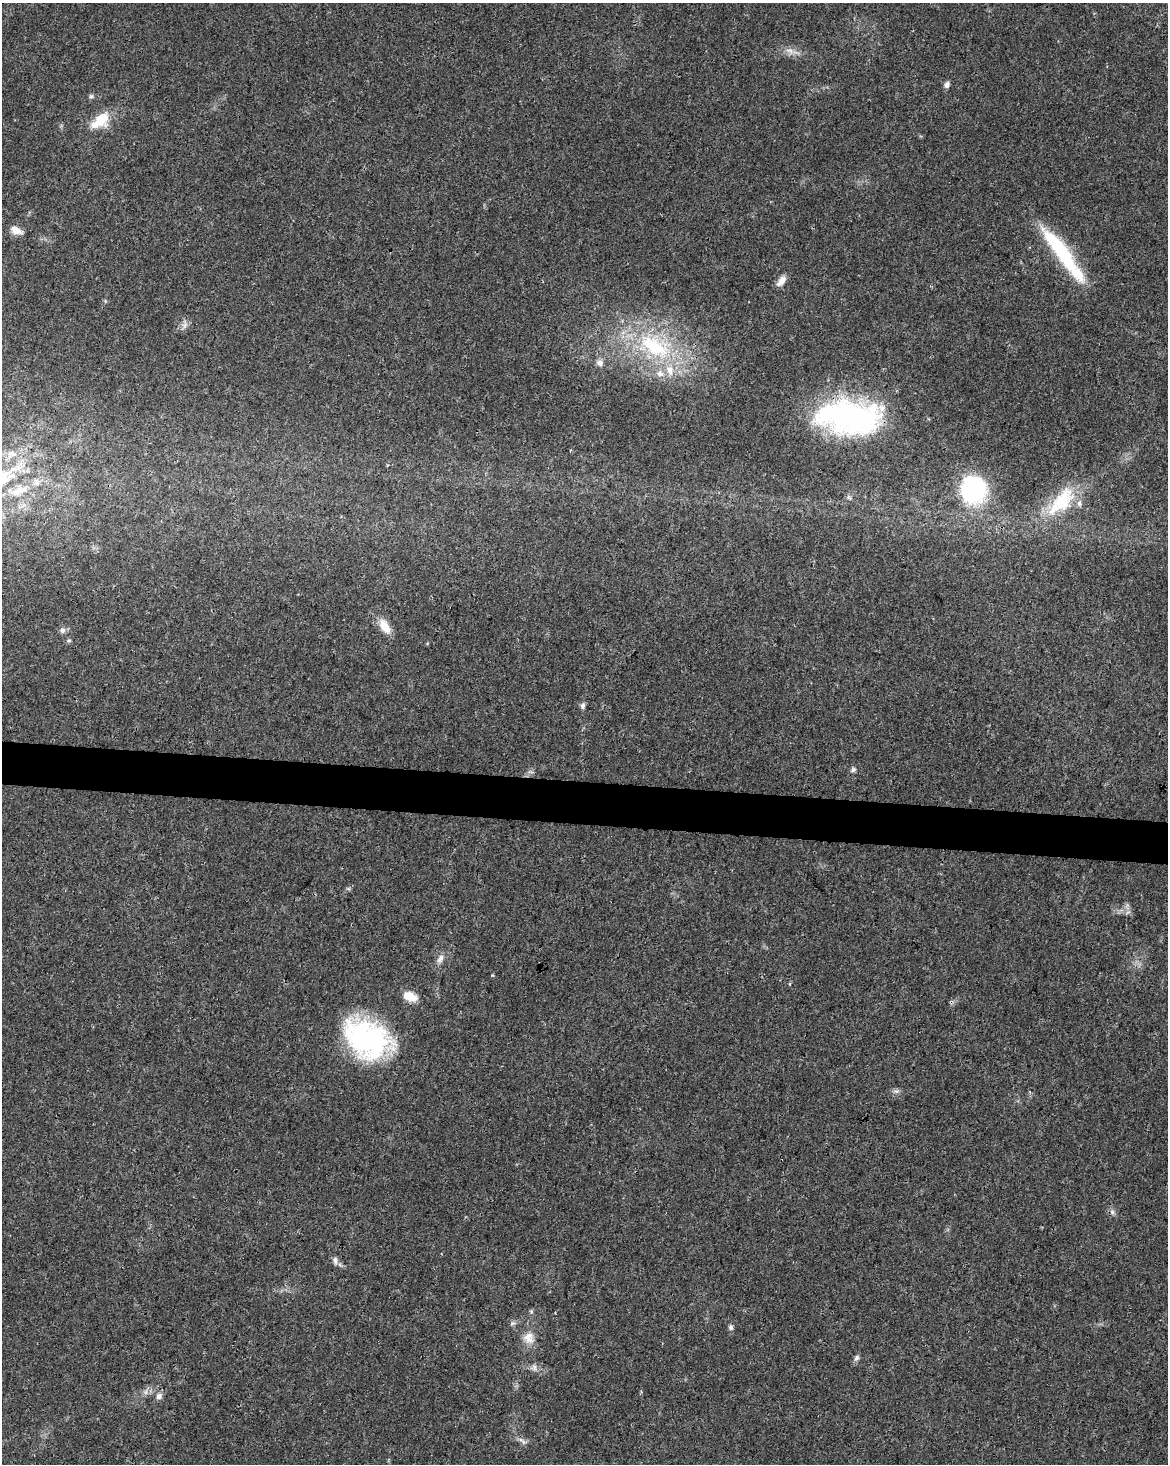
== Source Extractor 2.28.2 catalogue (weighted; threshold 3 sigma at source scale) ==
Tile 7 of 4 x 3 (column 3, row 2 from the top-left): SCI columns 2341-3506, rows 1748-3209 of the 4672 x 4898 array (HDU 1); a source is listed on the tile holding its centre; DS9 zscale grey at full resolution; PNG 1170 x 1466 px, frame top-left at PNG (2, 3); no overlay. Shown black and unused: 3% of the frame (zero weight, under 3 of 4 exposures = <1% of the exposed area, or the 3 px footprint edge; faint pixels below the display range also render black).
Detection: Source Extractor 2.28.2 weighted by HDU 2 'WHT'; one run over the whole footprint, this tile lists its part. Background 0.0187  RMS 0.0031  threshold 0.0138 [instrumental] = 3 sigma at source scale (4.5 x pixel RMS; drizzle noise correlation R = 1.50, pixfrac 1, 0.0396/0.0396 arcsec/px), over >= 5 px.
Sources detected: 41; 1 inside a brighter object's white glare — not listed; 3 inside a brighter listed object's ellipse — not listed separately; the other 37 listed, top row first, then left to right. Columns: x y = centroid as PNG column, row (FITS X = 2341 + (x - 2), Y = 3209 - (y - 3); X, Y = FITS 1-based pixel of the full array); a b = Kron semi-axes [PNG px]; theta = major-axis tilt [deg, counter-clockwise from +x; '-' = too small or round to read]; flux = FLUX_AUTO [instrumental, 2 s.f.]
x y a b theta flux
790 51 11 8 -32 2
947 85 8 6 73 1.1
91 96 7 5 1 0.59
100 120 27 15 39 8.4
16 230 13 8 -27 2.8
1057 246 92 14 -54 26
781 281 14 7 51 2.4
185 325 10 7 57 1.4
655 346 54 27 -32 34
600 363 9 8 - 1.6
849 417 65 32 -5 73
11 454 16 11 14 3.5
974 489 26 23 89 39
19 491 32 12 14 7.9
849 498 8 5 -45 0.6
1061 501 51 23 48 19
385 626 21 11 -58 4.5
62 630 8 8 - 1.1
69 641 6 4 0 0.41
583 706 7 6 - 1
853 770 7 6 - 0.74
1127 912 9 3 21 0.52
440 959 14 7 63 1.8
790 984 5 3 - 0.3
410 996 16 9 -22 4.6
367 1039 55 38 -29 52
896 1091 7 4 -17 0.74
1112 1212 8 6 -87 0.94
335 1260 11 6 -83 1
531 1311 6 4 -47 0.47
512 1323 8 6 20 0.74
731 1327 7 6 - 0.86
529 1338 17 15 -74 4.2
856 1358 10 6 57 0.92
534 1367 9 6 -76 1.1
159 1396 8 7 - 1.4
523 1442 9 6 -54 1.1
Overlapping masked pixels (flux is a lower limit): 1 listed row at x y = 849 417